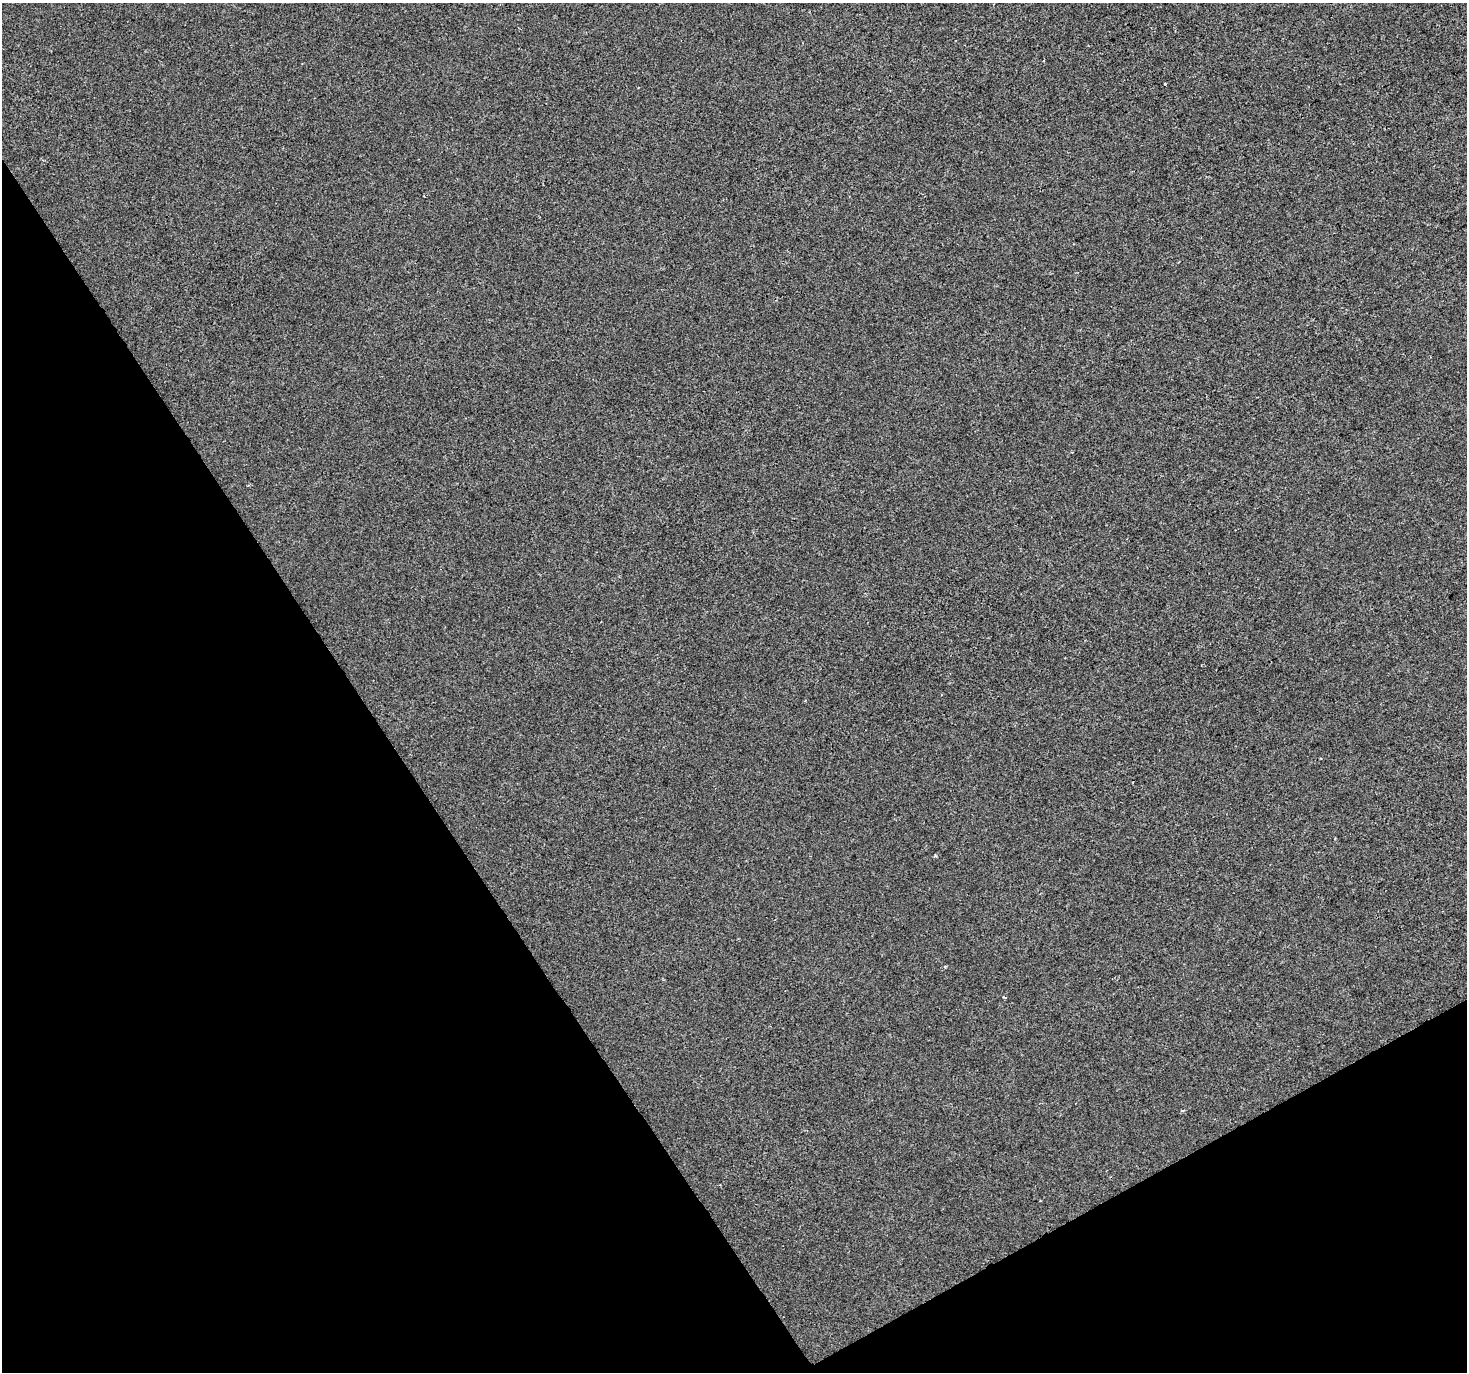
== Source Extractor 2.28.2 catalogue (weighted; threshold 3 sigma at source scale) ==
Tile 14 of 4 x 4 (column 2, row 4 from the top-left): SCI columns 1468-2932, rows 174-1543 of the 5862 x 5765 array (HDU 1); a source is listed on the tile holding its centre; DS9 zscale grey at full resolution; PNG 1469 x 1374 px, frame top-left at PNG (2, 3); no overlay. Shown black and unused: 31% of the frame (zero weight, under 2 of 3 exposures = <1% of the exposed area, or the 3 px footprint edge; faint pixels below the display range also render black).
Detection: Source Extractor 2.28.2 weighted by HDU 2 'WHT'; one run over the whole footprint, this tile lists its part. Background -2.36e-04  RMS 0.0042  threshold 0.0188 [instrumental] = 3 sigma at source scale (4.5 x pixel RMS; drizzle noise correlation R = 1.50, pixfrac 1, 0.0396/0.0396 arcsec/px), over >= 5 px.
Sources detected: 3; all 3 listed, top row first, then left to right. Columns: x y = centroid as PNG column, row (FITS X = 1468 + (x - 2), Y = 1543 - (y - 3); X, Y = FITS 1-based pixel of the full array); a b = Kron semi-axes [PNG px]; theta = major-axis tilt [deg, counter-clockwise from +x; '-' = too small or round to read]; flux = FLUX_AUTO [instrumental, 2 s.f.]
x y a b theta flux
1165 84 3 2 - 0.27
935 856 5 3 - 0.45
945 966 3 3 - 0.44